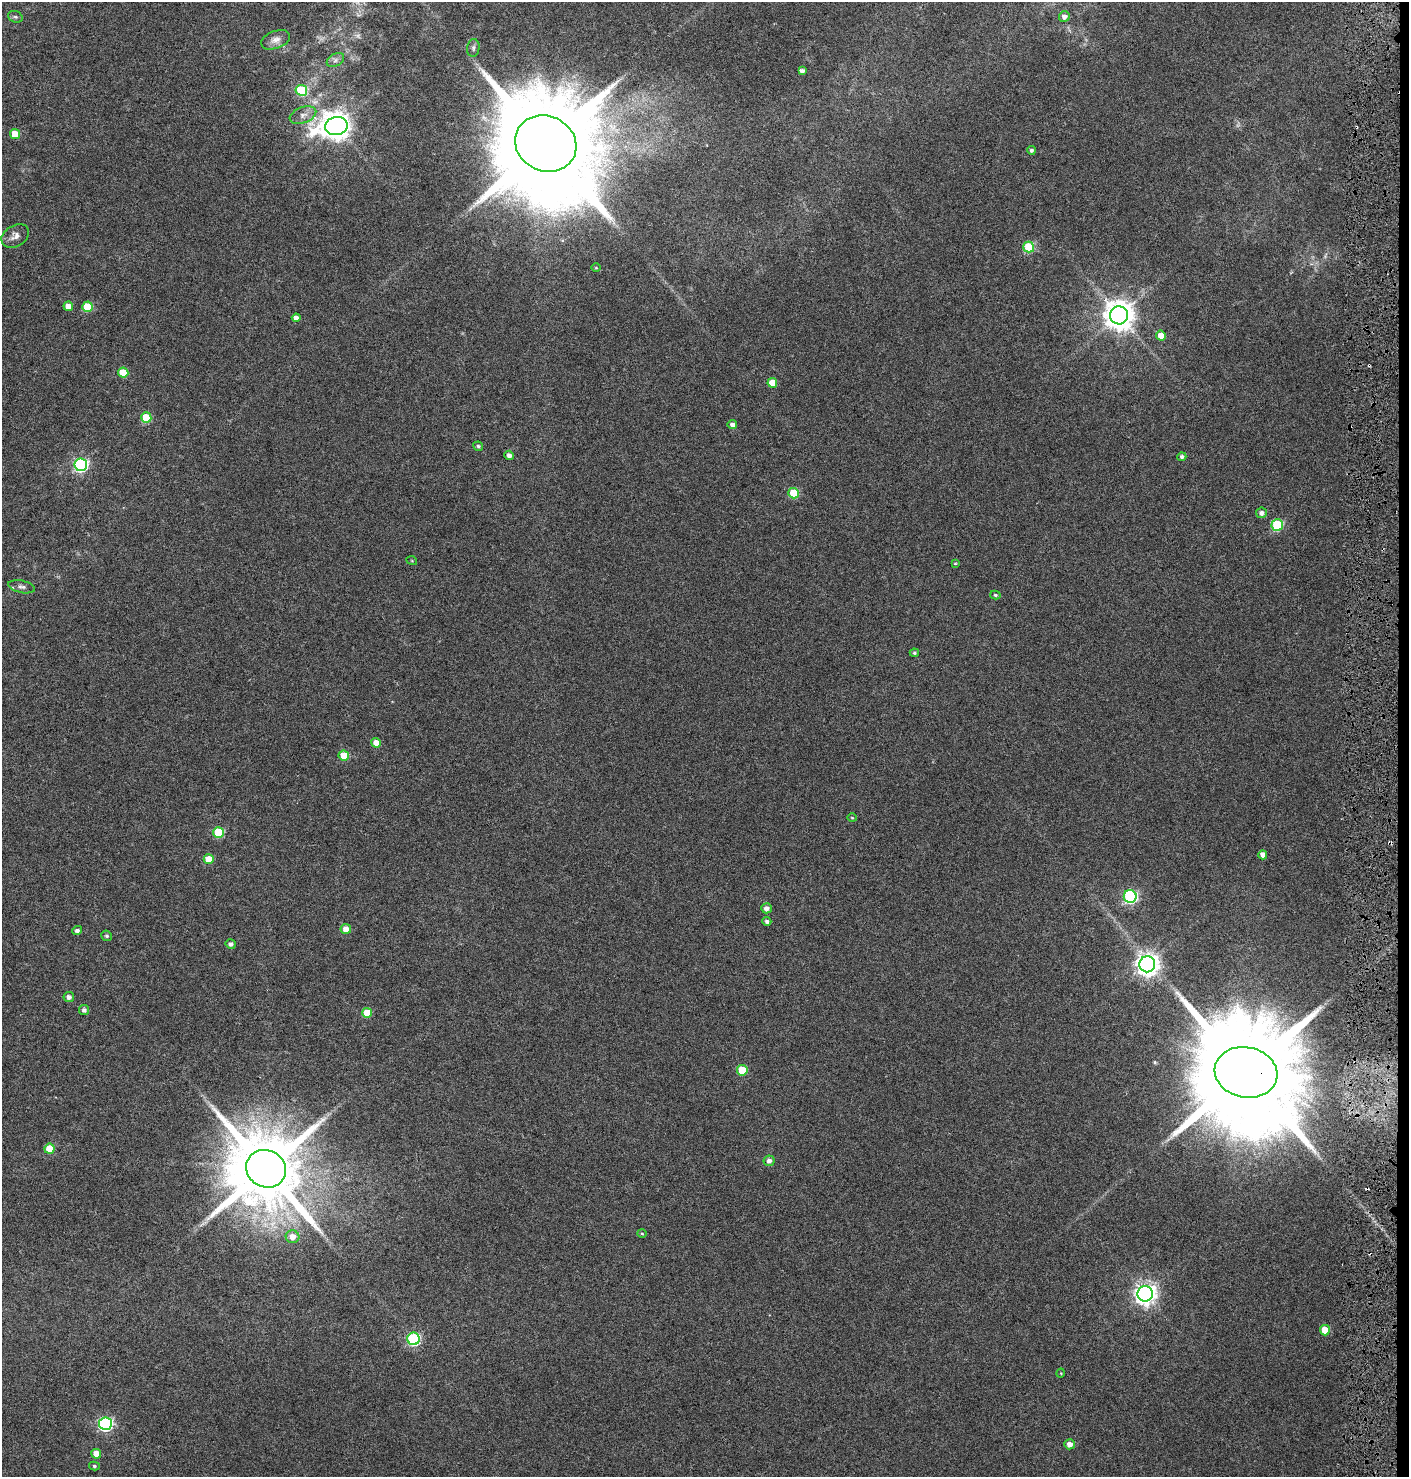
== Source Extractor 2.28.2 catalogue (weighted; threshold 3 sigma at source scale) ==
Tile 6 of 3 x 3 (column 3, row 2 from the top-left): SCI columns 3042-4448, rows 1485-2959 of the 4727 x 4435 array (HDU 1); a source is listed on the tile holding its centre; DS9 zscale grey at full resolution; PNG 1411 x 1479 px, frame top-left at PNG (2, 2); each listed source drawn as its Kron ellipse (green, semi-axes under 4 px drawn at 4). Shown black and unused: <1% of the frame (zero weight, under 3 of 6 exposures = <1% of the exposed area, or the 3 px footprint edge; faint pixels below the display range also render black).
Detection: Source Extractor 2.28.2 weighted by HDU 2 'WHT'; one run over the whole footprint, this tile lists its part. Background 0.0339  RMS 0.0029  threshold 0.0119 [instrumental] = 3 sigma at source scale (4.09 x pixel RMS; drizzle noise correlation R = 1.36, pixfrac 0.8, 0.0396/0.0396 arcsec/px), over >= 5 px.
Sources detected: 73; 1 too faint to see at this stretch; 1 inside a brighter object's white glare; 3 cosmic-ray / hot-pixel residue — neither listed nor drawn; the other 68 listed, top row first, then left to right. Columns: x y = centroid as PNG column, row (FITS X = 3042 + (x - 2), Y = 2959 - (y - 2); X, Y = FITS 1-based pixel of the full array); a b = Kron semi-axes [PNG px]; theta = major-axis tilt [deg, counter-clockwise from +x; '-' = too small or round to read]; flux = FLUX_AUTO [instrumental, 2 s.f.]
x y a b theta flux
15 17 7 5 -20 0.52
1064 17 5 5 - 1.2
276 40 15 8 20 1.8
473 48 9 6 83 0.76
335 60 9 6 28 0.91
802 71 4 4 - 1.1
301 90 6 5 - 17
303 115 14 8 20 1.7
336 126 11 9 9 340
15 134 5 5 - 5.5
546 144 31 27 -25 7700
1031 150 4 4 - 0.62
15 236 15 10 31 1.8
1029 247 5 5 - 15
596 268 5 3 - 0.24
68 306 5 4 - 2.4
87 307 5 5 - 9.3
1119 315 9 9 - 410
296 318 4 4 - 1.3
1161 336 5 5 - 3.7
123 373 5 5 - 6.5
772 383 5 5 - 4.2
146 418 5 5 - 10
732 424 4 4 - 1
478 446 5 4 - 0.51
509 455 5 4 - 1.1
1182 457 4 4 - 0.76
81 465 6 6 - 49
794 493 5 5 - 9.7
1261 513 5 5 - 1.1
1277 525 6 5 - 18
412 561 5 3 - 0.23
955 564 3 3 - 0.3
22 587 13 6 -12 1.1
995 595 5 4 - 0.42
914 653 4 4 - 0.43
376 743 5 5 - 2.8
344 755 5 5 - 6.8
852 818 5 3 - 0.24
219 832 5 5 - 13
1263 855 4 4 - 1.9
209 859 5 5 - 5
1130 897 6 6 - 44
766 908 5 5 - 1.2
767 921 4 4 - 0.71
346 929 5 5 - 2.1
77 931 5 4 - 0.72
107 936 5 5 - 0.48
231 944 5 5 - 0.92
1147 964 8 8 - 200
69 997 5 5 - 1.1
84 1010 5 5 - 0.85
367 1013 5 5 - 6
742 1070 5 5 - 9.3
1246 1072 31 25 -12 11000
49 1149 5 5 - 5.7
769 1161 5 5 - 1.1
266 1169 20 18 -28 3500
642 1233 5 3 - 0.29
293 1237 7 6 - 2.4
1145 1294 7 7 - 180
1325 1330 5 5 - 5.3
414 1339 6 6 - 36
1061 1373 5 3 - 0.2
105 1424 6 6 - 54
1070 1444 5 5 - 1.8
96 1454 5 5 - 3
94 1466 5 4 - 0.41
Overlapping masked pixels (flux is a lower limit): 1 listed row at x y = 1246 1072
Isophote crosses this tile's border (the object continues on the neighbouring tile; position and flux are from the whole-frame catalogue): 1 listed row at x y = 15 236